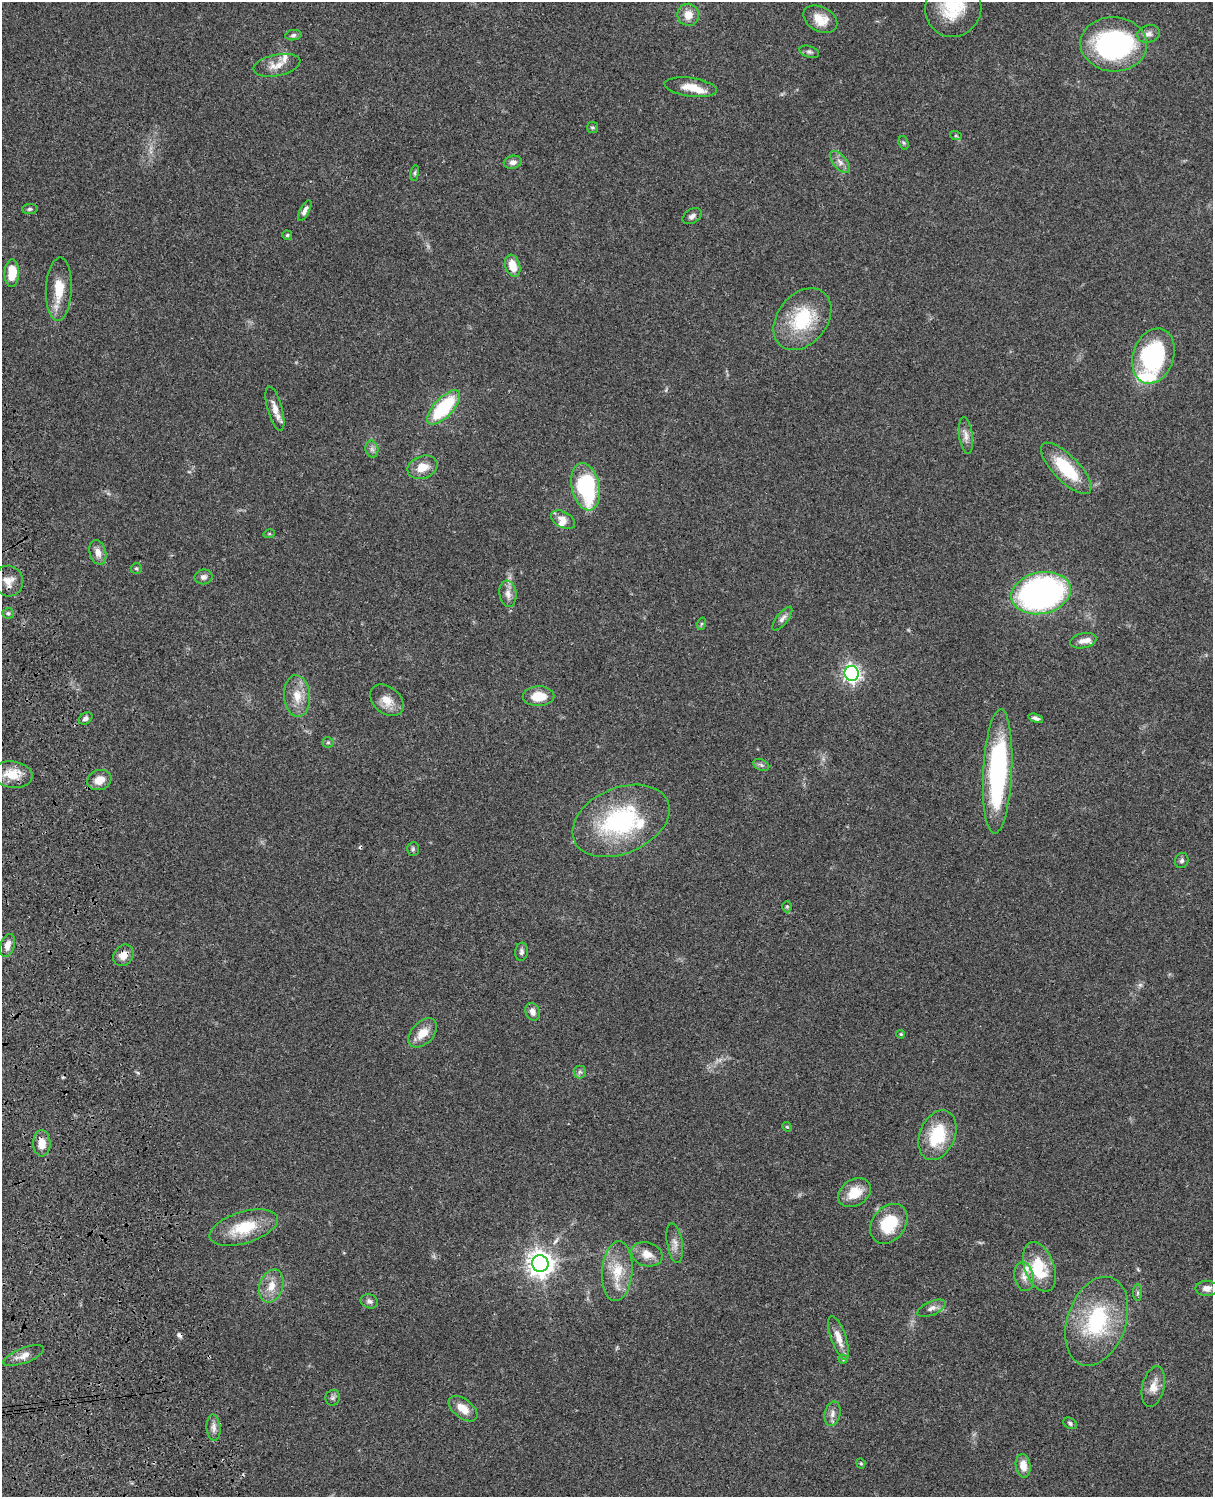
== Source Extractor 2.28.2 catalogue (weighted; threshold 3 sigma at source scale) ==
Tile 7 of 4 x 3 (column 3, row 2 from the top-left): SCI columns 2545-3755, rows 1774-3268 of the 5086 x 4928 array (HDU 1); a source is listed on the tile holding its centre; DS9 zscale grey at full resolution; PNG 1215 x 1499 px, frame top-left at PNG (2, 2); each listed source drawn as its Kron ellipse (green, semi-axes under 4 px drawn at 4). Shown black and unused: <1% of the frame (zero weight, under 3 of 4 exposures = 6% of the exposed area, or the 3 px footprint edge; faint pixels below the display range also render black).
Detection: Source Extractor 2.28.2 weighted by HDU 2 'WHT'; one run over the whole footprint, this tile lists its part. Background 0.0782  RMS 0.0058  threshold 0.026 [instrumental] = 3 sigma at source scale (4.5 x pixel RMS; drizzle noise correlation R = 1.50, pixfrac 1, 0.05/0.05 arcsec/px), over >= 5 px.
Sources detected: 107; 1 too faint to see at this stretch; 2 inside a brighter object's white glare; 2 cosmic-ray / hot-pixel residue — neither listed nor drawn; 8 inside a brighter listed object's ellipse — not listed separately; the other 94 listed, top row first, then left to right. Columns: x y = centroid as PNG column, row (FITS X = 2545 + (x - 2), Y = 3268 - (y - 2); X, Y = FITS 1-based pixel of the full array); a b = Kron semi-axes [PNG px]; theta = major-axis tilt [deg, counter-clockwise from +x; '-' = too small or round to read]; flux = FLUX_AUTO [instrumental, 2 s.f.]
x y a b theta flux
953 8 29 28 - 28
688 15 11 10 - 6.5
820 19 18 12 -28 9.4
1148 34 11 8 16 3.1
293 35 8 5 10 1.4
1114 44 33 27 -3 100
809 52 10 5 -16 1.5
277 65 24 10 11 7
691 87 26 9 -8 9
592 127 5 5 - 0.96
956 136 6 4 -19 0.73
904 143 7 5 -72 0.98
513 162 9 6 12 2.7
840 162 13 6 -50 3.1
415 173 8 4 82 0.91
30 209 8 5 2 1.1
305 211 11 4 63 2.8
692 216 10 7 33 2.2
287 235 5 4 - 1
513 266 11 7 -72 8.7
12 273 14 7 88 13
59 289 32 13 88 14
802 319 34 25 51 34
1153 356 28 20 70 67
444 407 22 9 47 42
275 409 23 7 -74 5.5
966 436 19 6 -82 3.8
372 449 8 6 -78 1.9
422 467 15 11 20 8.3
1066 468 33 13 -46 29
586 487 24 14 -78 55
563 520 13 8 -30 4.4
269 534 6 3 17 0.65
98 552 12 8 -75 4.4
136 568 6 5 - 1
203 577 9 7 10 2.3
8 581 15 14 - 6.1
1041 593 30 21 12 200
508 594 13 8 -82 4.1
8 613 5 5 - 1.1
782 618 14 5 52 2.5
701 624 6 4 71 0.82
1083 641 13 7 12 3.7
851 673 7 7 - 210
297 696 21 13 -85 9.6
538 696 16 10 1 10
387 700 19 13 -41 7.7
86 718 7 5 33 1.6
1036 718 8 4 -19 1.6
328 742 5 5 - 0.91
761 765 8 5 -26 1.3
998 772 62 14 87 100
12 775 20 13 -7 11
99 780 12 10 20 6.5
621 821 51 33 23 71
413 849 7 5 87 1.1
1182 860 8 6 67 1.4
787 906 6 5 - 0.79
8 945 12 7 72 4.1
521 952 9 6 84 1.8
123 955 11 9 52 5.4
533 1012 9 7 -69 3.2
423 1033 17 11 45 8.6
901 1034 4 3 - 0.7
580 1072 6 6 - 1.4
787 1127 5 4 - 0.66
937 1135 26 17 68 27
42 1143 13 8 -88 6.9
854 1193 18 13 33 12
889 1224 22 16 52 24
244 1228 35 15 17 22
675 1243 20 7 -81 4.1
647 1254 16 12 -18 6.3
540 1264 8 8 - 620
1039 1267 26 15 -69 18
617 1271 30 15 86 15
1024 1276 15 9 -80 4.6
271 1286 17 11 71 7.6
1207 1288 11 7 0 3.7
1138 1293 8 4 90 1.1
369 1301 9 7 -21 2
931 1308 15 6 24 3.1
1097 1321 46 29 71 51
839 1338 23 7 -71 6.4
24 1356 21 7 21 4.8
843 1359 4 4 - 0.71
1153 1387 20 11 76 6.8
333 1398 8 7 - 1.5
463 1409 17 9 -39 8.2
832 1414 12 8 79 3.1
1070 1423 7 5 -32 1.2
214 1428 13 7 -85 3.1
861 1463 5 4 - 0.7
1023 1466 12 7 -83 6.5
Overlapping masked pixels (flux is a lower limit): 1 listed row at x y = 123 955
Isophote crosses this tile's border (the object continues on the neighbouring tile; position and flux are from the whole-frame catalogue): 1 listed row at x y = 953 8